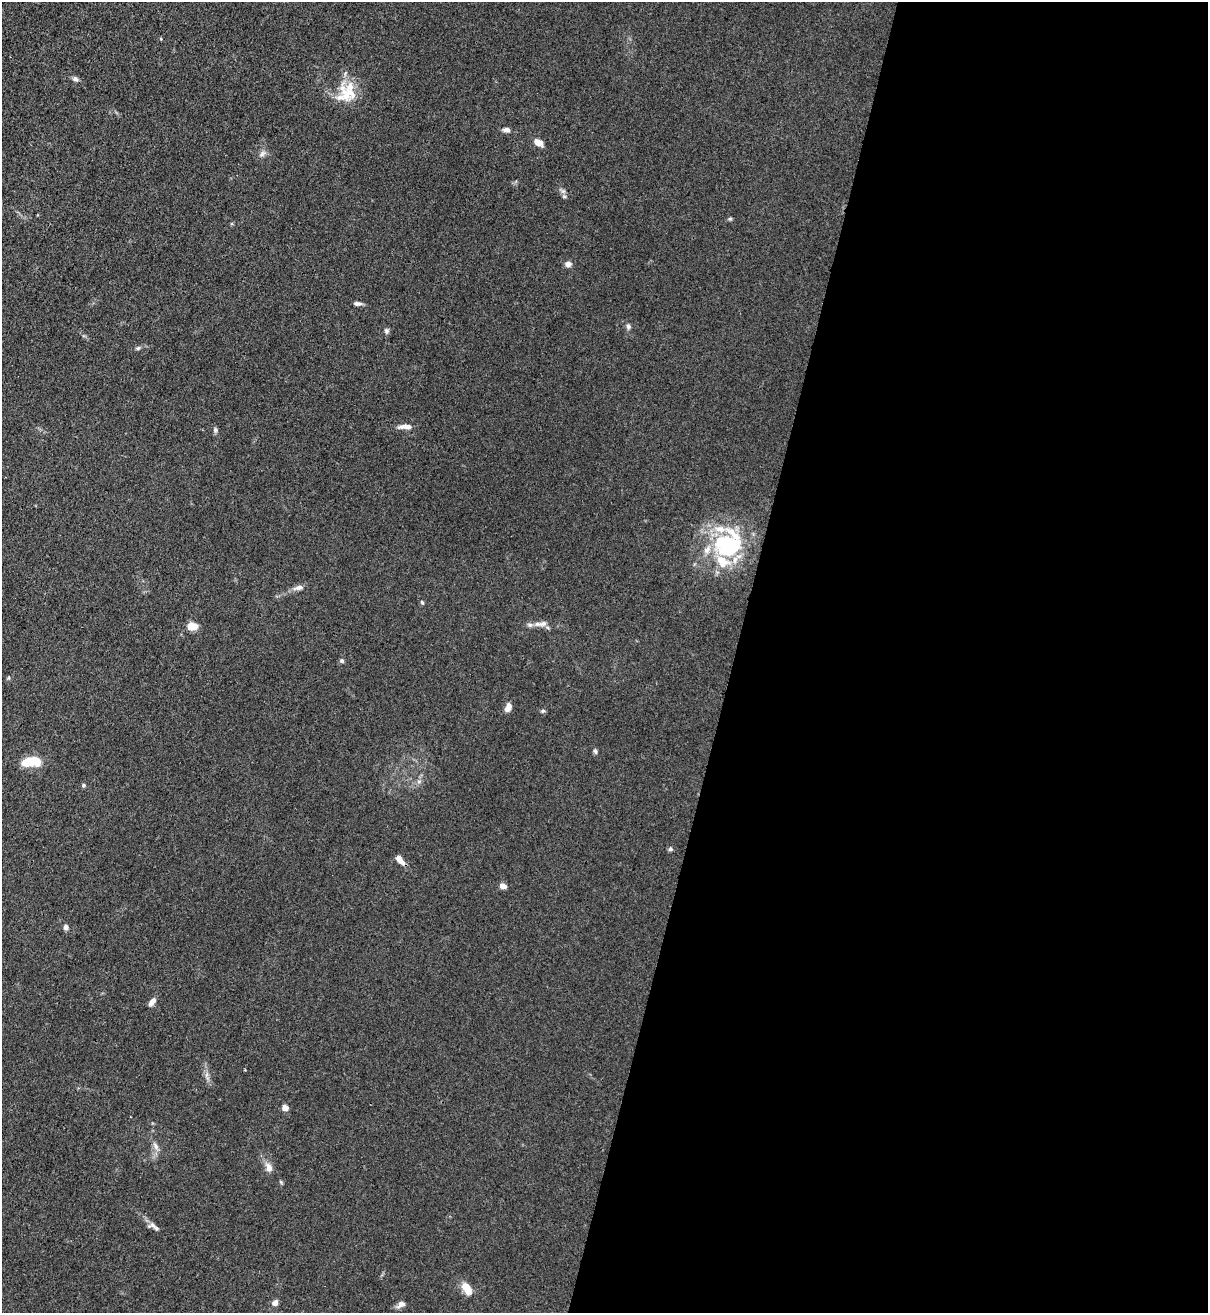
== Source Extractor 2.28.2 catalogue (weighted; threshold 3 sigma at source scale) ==
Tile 12 of 4 x 4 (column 4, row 3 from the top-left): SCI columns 3832-5037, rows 1342-2652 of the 5381 x 5304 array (HDU 1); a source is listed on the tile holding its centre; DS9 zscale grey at full resolution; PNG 1210 x 1315 px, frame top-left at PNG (2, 2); no overlay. Shown black and unused: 39% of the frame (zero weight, under 3 of 4 exposures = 7% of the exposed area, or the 3 px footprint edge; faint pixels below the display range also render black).
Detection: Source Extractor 2.28.2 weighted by HDU 2 'WHT'; one run over the whole footprint, this tile lists its part. Background 0.0241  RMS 0.0029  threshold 0.0129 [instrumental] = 3 sigma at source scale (4.5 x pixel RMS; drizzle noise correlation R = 1.50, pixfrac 1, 0.05/0.05 arcsec/px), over >= 5 px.
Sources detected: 47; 1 inside a brighter object's white glare — not listed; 7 inside a brighter listed object's ellipse — not listed separately; the other 39 listed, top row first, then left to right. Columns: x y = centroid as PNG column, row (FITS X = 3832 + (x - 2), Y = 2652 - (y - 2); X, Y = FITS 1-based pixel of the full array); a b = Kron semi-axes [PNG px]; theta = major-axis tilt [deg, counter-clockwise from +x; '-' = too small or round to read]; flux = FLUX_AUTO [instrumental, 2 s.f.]
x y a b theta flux
75 79 7 6 - 0.84
348 94 27 19 11 7.6
506 130 10 6 -1 0.98
538 142 11 7 -31 2.3
262 154 9 7 58 0.99
564 196 6 4 0 0.39
730 219 5 5 - 0.4
568 264 7 6 - 1.4
357 303 10 5 -3 0.89
628 326 7 5 -66 0.71
386 331 7 6 - 0.67
138 348 6 5 - 0.49
405 427 17 6 1 1.9
215 430 7 5 -88 0.56
726 546 32 31 - 25
299 588 15 6 13 1.5
422 602 5 4 - 0.36
541 624 21 7 6 2
192 626 8 6 1 5.2
342 661 6 5 - 0.55
508 708 9 6 65 2.3
543 711 6 5 - 0.45
595 751 7 5 -79 0.57
29 761 23 10 15 6.1
419 781 7 4 19 0.55
83 785 5 4 - 0.42
670 849 6 5 - 0.54
400 859 12 6 -52 2.2
503 886 7 6 - 1.6
66 927 6 5 - 0.95
152 1002 10 6 52 1.4
285 1108 5 5 - 2.5
156 1146 12 6 -61 1.3
269 1167 10 7 -68 2.1
281 1182 6 4 -71 0.35
153 1226 15 6 -2 1.2
467 1288 16 8 -61 3.9
275 1303 7 6 - 1.4
401 1304 10 7 30 1.3